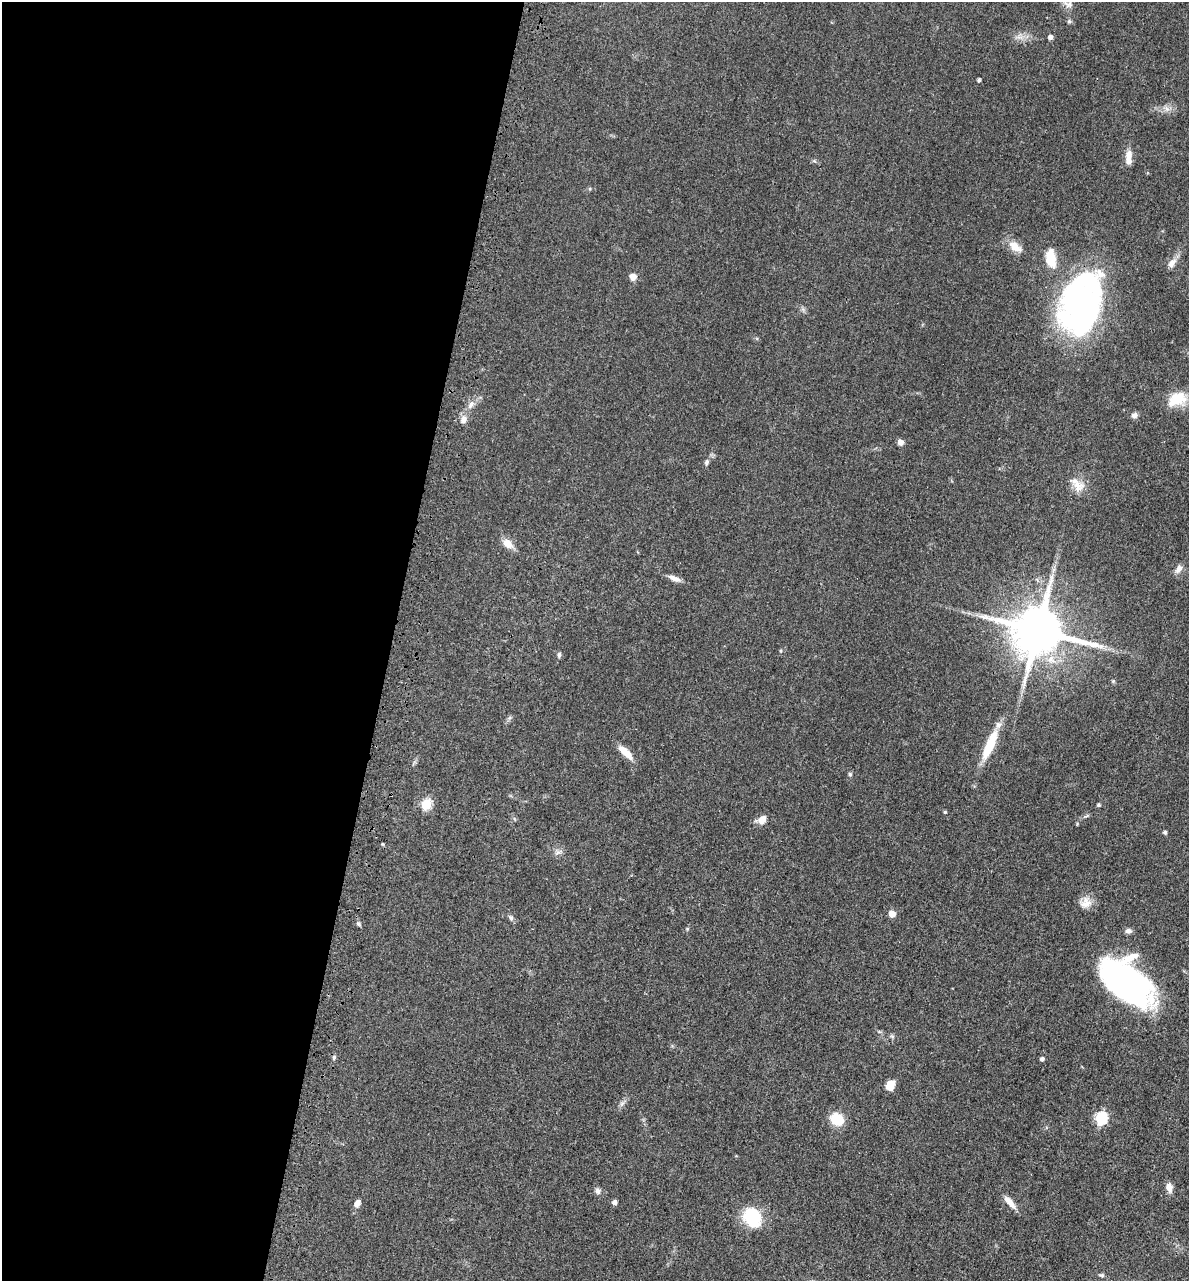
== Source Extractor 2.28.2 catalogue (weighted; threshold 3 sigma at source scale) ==
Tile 5 of 4 x 4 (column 1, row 2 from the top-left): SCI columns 323-1509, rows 2627-3905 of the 5276 x 5252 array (HDU 1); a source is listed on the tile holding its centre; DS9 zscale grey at full resolution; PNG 1191 x 1283 px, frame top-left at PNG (2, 2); no overlay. Shown black and unused: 33% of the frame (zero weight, under 3 of 4 exposures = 6% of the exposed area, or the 3 px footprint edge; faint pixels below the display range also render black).
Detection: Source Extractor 2.28.2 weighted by HDU 2 'WHT'; one run over the whole footprint, this tile lists its part. Background 0.0401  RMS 0.0049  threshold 0.0219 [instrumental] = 3 sigma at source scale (4.5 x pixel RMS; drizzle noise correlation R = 1.50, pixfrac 1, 0.05/0.05 arcsec/px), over >= 5 px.
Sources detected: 59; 2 inside a brighter object's white glare — not listed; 1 inside a brighter listed object's ellipse — not listed separately; the other 56 listed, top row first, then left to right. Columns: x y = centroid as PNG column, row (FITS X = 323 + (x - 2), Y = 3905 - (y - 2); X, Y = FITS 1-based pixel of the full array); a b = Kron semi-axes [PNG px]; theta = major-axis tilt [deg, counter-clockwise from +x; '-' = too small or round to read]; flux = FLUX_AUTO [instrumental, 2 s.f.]
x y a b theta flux
1068 4 14 9 -17 2.7
1069 21 5 5 - 0.77
1050 37 4 4 - 1.8
979 80 4 4 - 0.79
1167 109 7 5 -44 1.6
1129 157 19 8 89 4.6
1015 246 20 10 -36 5.5
1051 258 24 12 -83 9.7
1172 263 13 7 53 2.9
633 277 9 8 - 2.8
1081 303 53 33 74 180
1177 399 25 16 22 12
471 404 11 6 60 2.5
1134 415 8 7 - 1.7
463 420 10 8 70 2.9
900 442 7 6 - 2
706 462 7 6 - 1.2
1077 484 25 11 -35 6.4
508 543 15 10 -42 4.5
1178 569 13 7 56 2.4
1053 570 7 4 72 1.2
674 578 16 6 -22 2.8
1038 631 14 13 - 3000
559 655 7 5 89 0.97
1113 681 5 4 - 0.61
990 745 40 10 66 15
625 752 20 7 -43 6.3
850 774 5 5 - 0.77
426 804 6 5 - 31
1099 805 4 4 - 0.86
945 812 4 3 - 0.67
762 820 9 7 51 4.8
1165 832 5 5 - 0.77
557 852 8 6 34 1.6
1086 903 17 14 21 4.8
892 914 6 6 - 3.9
511 918 9 6 -62 1.2
358 924 6 5 - 0.88
687 929 5 4 - 0.52
1128 931 8 6 11 1.8
1131 957 29 10 27 7.6
1123 984 64 26 -41 110
892 1036 6 5 - 0.8
334 1058 7 4 83 0.9
1042 1059 4 4 - 1.4
890 1085 11 8 62 5.4
622 1103 7 4 19 1
1101 1118 6 6 - 52
837 1119 15 12 -32 11
1169 1187 10 7 -78 3.5
598 1191 8 7 - 1.6
614 1202 5 4 - 1.8
357 1203 10 6 57 2.6
1010 1203 21 7 -47 4.2
752 1217 20 16 -62 22
1101 1275 8 4 -15 0.83
Overlapping masked pixels (flux is a lower limit): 1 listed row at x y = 1038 631
Isophote crosses this tile's border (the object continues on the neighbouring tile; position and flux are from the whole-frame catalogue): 1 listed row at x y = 1081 303